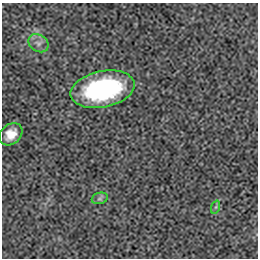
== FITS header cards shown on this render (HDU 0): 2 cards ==
NAXIS1  =                  256 / length of data axis 1
NAXIS2  =                  256 / length of data axis 2

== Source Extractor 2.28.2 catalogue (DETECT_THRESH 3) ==
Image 256 x 256 px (HDU 0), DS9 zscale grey, 1 PNG px = 1 image px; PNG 260 x 260 px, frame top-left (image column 1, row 256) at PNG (2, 3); each listed source drawn as its Kron ellipse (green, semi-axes under 4 px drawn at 4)
Background -6.38e-05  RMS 0.0019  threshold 0.00562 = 3 sigma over >= 5 px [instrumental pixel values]
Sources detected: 5; all 5 listed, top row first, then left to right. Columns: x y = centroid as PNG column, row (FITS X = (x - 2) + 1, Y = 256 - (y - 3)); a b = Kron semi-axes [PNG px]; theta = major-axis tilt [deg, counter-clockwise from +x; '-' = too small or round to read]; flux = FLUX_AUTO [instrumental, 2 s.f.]
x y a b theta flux
38 43 10 8 -34 0.69
103 89 32 18 12 19
11 134 12 10 41 1.6
100 198 8 5 17 0.34
216 207 7 4 71 0.19